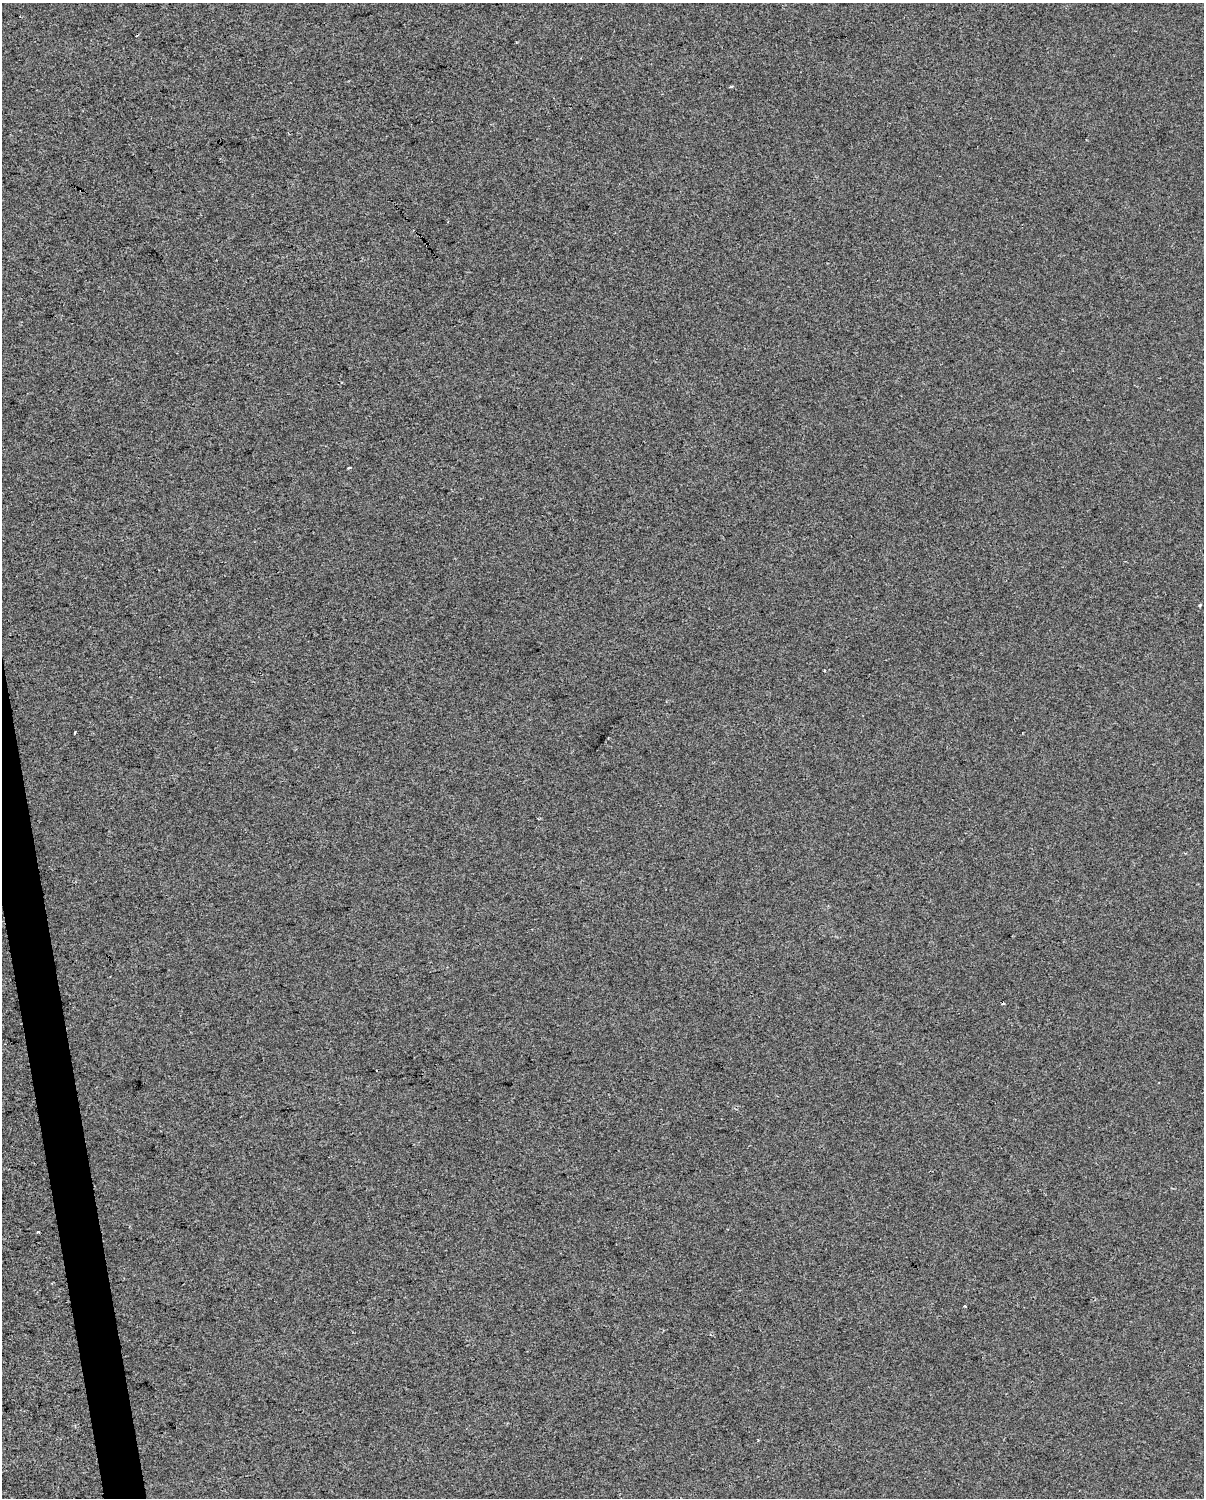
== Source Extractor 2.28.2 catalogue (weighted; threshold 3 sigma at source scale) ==
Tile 7 of 4 x 3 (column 3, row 2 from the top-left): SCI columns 2407-3608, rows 1565-3060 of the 4811 x 4580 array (HDU 1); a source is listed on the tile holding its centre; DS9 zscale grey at full resolution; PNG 1206 x 1500 px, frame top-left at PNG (2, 3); no overlay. Shown black and unused: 2% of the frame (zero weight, under 2 of 3 exposures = <1% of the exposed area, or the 3 px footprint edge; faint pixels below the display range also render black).
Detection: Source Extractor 2.28.2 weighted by HDU 2 'WHT'; one run over the whole footprint, this tile lists its part. Background -4.88e-06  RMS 0.0056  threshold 0.0252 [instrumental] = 3 sigma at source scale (4.5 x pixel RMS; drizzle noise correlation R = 1.50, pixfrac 1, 0.0396/0.0396 arcsec/px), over >= 5 px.
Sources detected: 5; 1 cosmic-ray / hot-pixel residue — not listed; the other 4 listed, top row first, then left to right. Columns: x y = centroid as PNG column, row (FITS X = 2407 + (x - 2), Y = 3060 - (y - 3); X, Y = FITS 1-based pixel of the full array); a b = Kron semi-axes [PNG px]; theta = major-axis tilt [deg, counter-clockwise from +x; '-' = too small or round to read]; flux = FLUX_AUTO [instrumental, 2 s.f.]
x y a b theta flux
349 468 4 3 - 1.2
75 732 3 2 - 0.48
38 1232 3 2 - 0.92
965 1306 3 3 - 3.7